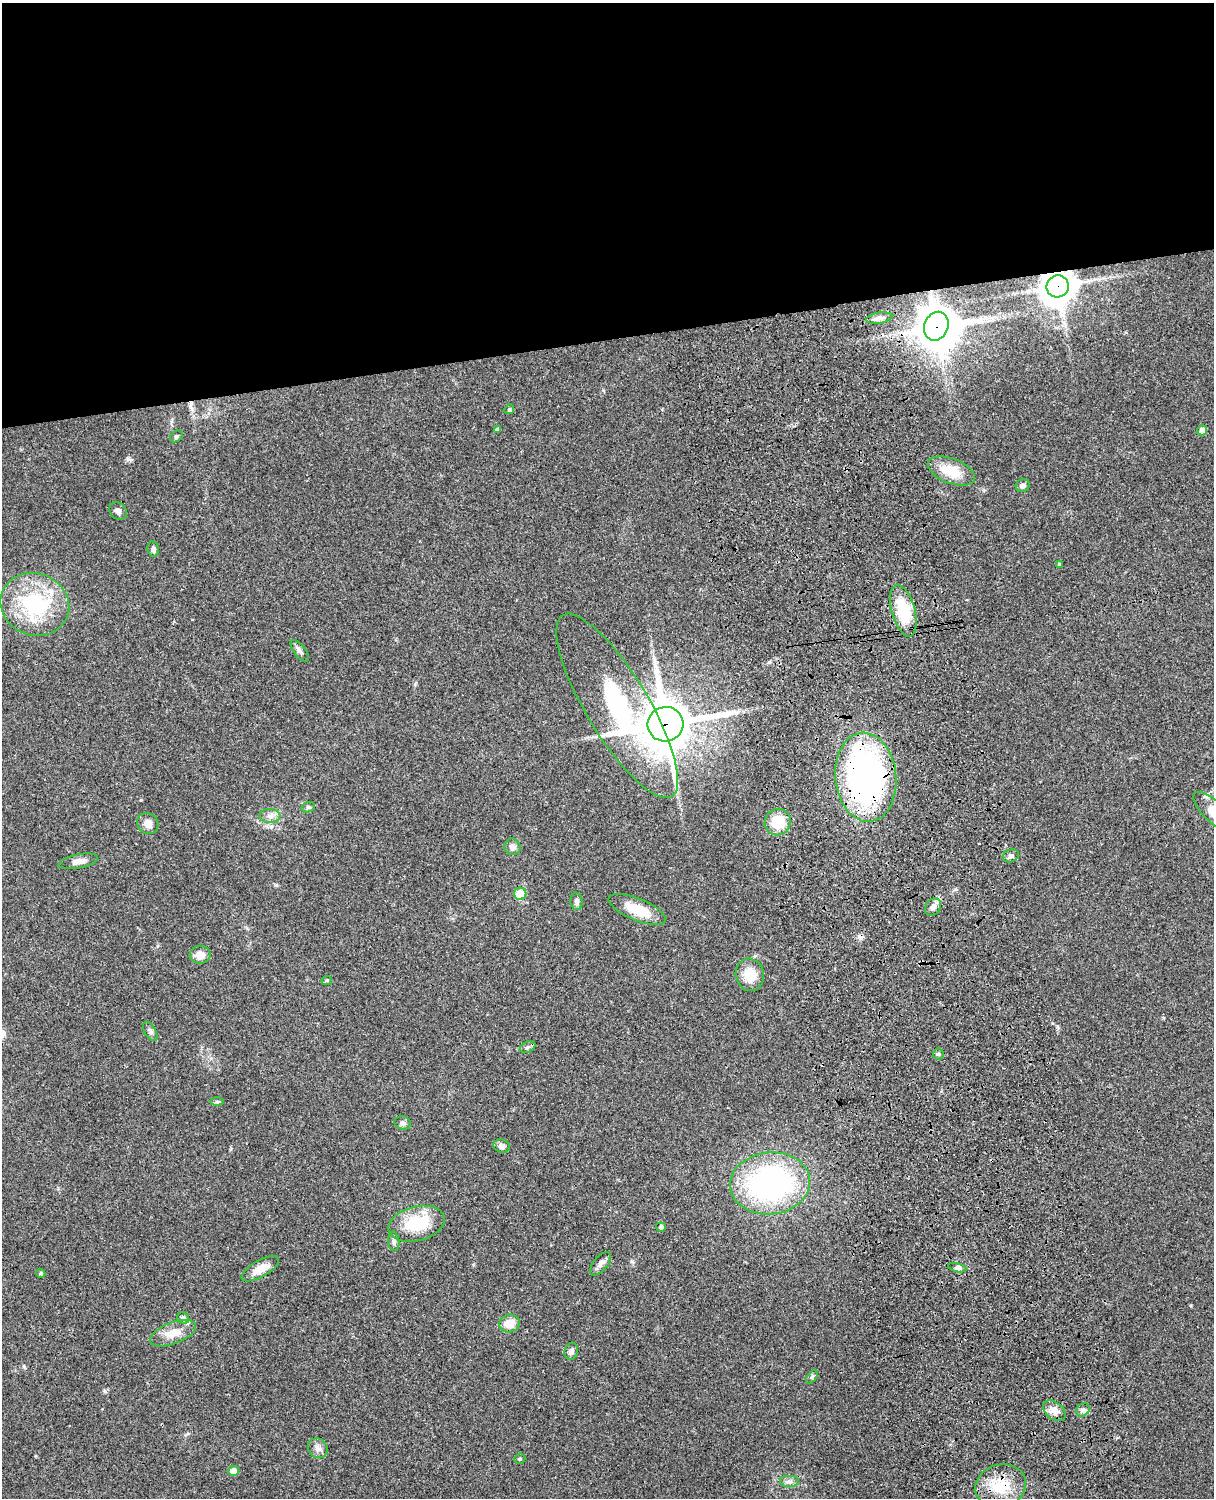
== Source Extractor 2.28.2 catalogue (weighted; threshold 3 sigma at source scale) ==
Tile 2 of 4 x 3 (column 2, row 1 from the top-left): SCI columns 1333-2544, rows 3268-4763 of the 5087 x 4925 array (HDU 1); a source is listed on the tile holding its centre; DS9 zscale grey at full resolution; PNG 1216 x 1500 px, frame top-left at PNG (2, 3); each listed source drawn as its Kron ellipse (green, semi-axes under 4 px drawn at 4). Shown black and unused: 23% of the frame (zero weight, under 3 of 4 exposures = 6% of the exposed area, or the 3 px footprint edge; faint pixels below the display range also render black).
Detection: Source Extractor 2.28.2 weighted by HDU 2 'WHT'; one run over the whole footprint, this tile lists its part. Background 0.0916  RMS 0.0062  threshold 0.0281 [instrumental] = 3 sigma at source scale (4.5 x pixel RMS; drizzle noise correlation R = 1.50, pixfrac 1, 0.05/0.05 arcsec/px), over >= 5 px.
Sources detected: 63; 1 inside a brighter object's white glare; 1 cosmic-ray / hot-pixel residue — neither listed nor drawn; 2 inside a brighter listed object's ellipse — not listed separately; the other 59 listed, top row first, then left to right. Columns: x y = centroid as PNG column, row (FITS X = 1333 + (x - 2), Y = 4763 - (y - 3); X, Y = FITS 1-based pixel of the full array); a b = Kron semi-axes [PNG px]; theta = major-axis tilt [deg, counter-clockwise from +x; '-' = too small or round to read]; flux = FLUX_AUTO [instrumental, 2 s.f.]
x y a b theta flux
1058 286 11 11 - 1200
879 318 13 5 9 2.6
936 326 15 12 68 1200
509 409 5 4 - 0.76
498 430 4 4 - 1.5
1202 430 5 5 - 3.4
176 436 7 5 39 1.1
951 471 25 12 -21 15
1023 486 7 6 - 2.2
118 511 10 8 -46 2.3
153 549 8 5 -83 1.9
1059 564 3 3 - 0.7
35 604 35 31 -21 54
903 611 26 11 -75 29
300 651 13 5 -53 2.1
617 706 106 31 -59 110
666 724 18 17 - 2500
866 777 45 30 -84 210
308 807 7 5 20 1.1
1213 811 26 10 -44 13
270 816 10 7 -2 3
778 822 13 13 - 14
148 823 11 10 - 4.8
513 847 8 8 - 2.9
1011 856 8 6 19 2.2
78 861 20 7 11 4.3
520 894 6 6 - 18
577 901 9 6 -84 1.9
933 907 9 7 50 3.1
637 909 30 11 -23 15
200 955 10 9 - 5.6
750 975 16 14 -77 12
327 980 5 4 - 0.78
150 1031 10 5 -59 1.7
528 1047 8 5 27 1.5
938 1054 5 5 - 1.1
217 1102 6 4 1 1
403 1123 8 6 -16 1.7
502 1146 8 6 -17 3.2
770 1183 40 31 6 140
417 1224 29 17 14 27
661 1227 5 4 - 1.5
394 1241 10 5 -85 1.9
600 1264 14 7 51 2.9
957 1268 9 3 -14 1.3
260 1269 21 8 30 8.1
41 1273 4 4 - 1.1
183 1318 6 5 - 2
510 1323 10 8 17 8.5
173 1333 24 10 21 8.3
571 1351 9 6 75 2.6
812 1377 8 4 53 1.2
1083 1410 7 6 - 1.7
1054 1411 13 8 -38 4.1
318 1448 10 9 - 3.2
520 1459 6 5 - 0.89
233 1471 5 5 - 4.9
789 1481 10 6 0 2.4
1001 1486 26 21 17 21
Overlapping masked pixels (flux is a lower limit): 6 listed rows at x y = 1058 286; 936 326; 617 706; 666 724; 866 777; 1001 1486
Isophote crosses this tile's border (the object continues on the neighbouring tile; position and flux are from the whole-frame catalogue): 1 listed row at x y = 1213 811
Unlisted compact peaks at least as high as the median listed source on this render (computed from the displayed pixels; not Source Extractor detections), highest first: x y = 769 662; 128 459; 24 1367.